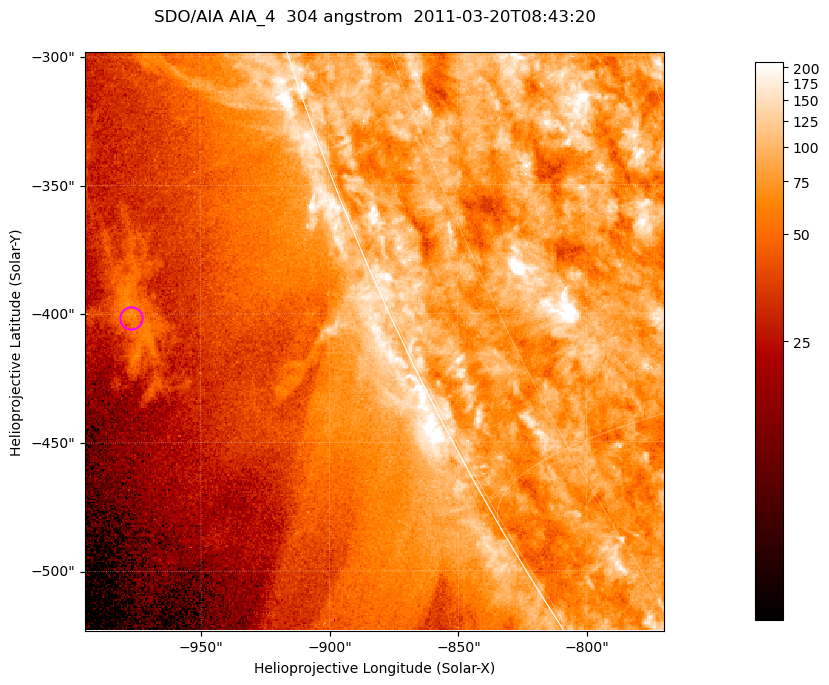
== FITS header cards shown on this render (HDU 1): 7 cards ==
TELESCOP= 'SDO/AIA '           / For AIA: SDO/AIA
INSTRUME= 'AIA_4   '           / For AIA: AIA_ATA1, AIA_ATA2, AIA_ATA3 or AIA_AT
WAVELNTH=                  304 / [angstrom] Wavelength
WAVEUNIT= 'angstrom'           / Wavelength unit: angstrom
DATE-OBS= '2011-03-20T08:43:20.123' / [ISO] Date when observation started; ISO 8
CTYPE1  = 'HPLN-TAN'           / CTYPE1; Typically HPLN
CTYPE2  = 'HPLT-TAN'           / CTYPE2; Typically HPLT

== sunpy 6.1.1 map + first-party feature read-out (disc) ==
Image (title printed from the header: SDO/AIA AIA_4  304 angstrom  2011-03-20T08:43:20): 375 x 375 px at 0.6 arcsec/px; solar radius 964 arcsec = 1605 px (partial field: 0.8% of the solar disc is inside the frame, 44% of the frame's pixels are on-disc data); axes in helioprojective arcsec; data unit not stated in the header (colour bar unlabelled)
Orientation: roll -0.132 deg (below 1 deg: not rotated)
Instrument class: DISC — disc imager (sunpy class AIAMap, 304 A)
Bright regions (active regions / flare kernels): reference = the on-disc median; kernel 3 px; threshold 5 sigma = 119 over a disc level ~81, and >= 1.15x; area >= 140 px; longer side >= 4 px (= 2.4 arcsec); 0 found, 0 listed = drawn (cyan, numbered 1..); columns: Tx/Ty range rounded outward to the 2 arcsec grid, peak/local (2 s.f.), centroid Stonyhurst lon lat
Off-limb structures (1.02-1.3 R_sun): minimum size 70 px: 2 found; the strongest spans PA ~110..115 deg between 1.08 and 1.11 R_sun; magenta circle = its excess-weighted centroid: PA ~110 deg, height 1.1 R_sun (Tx ~-978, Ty ~-402 arcsec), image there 2.1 x the reference